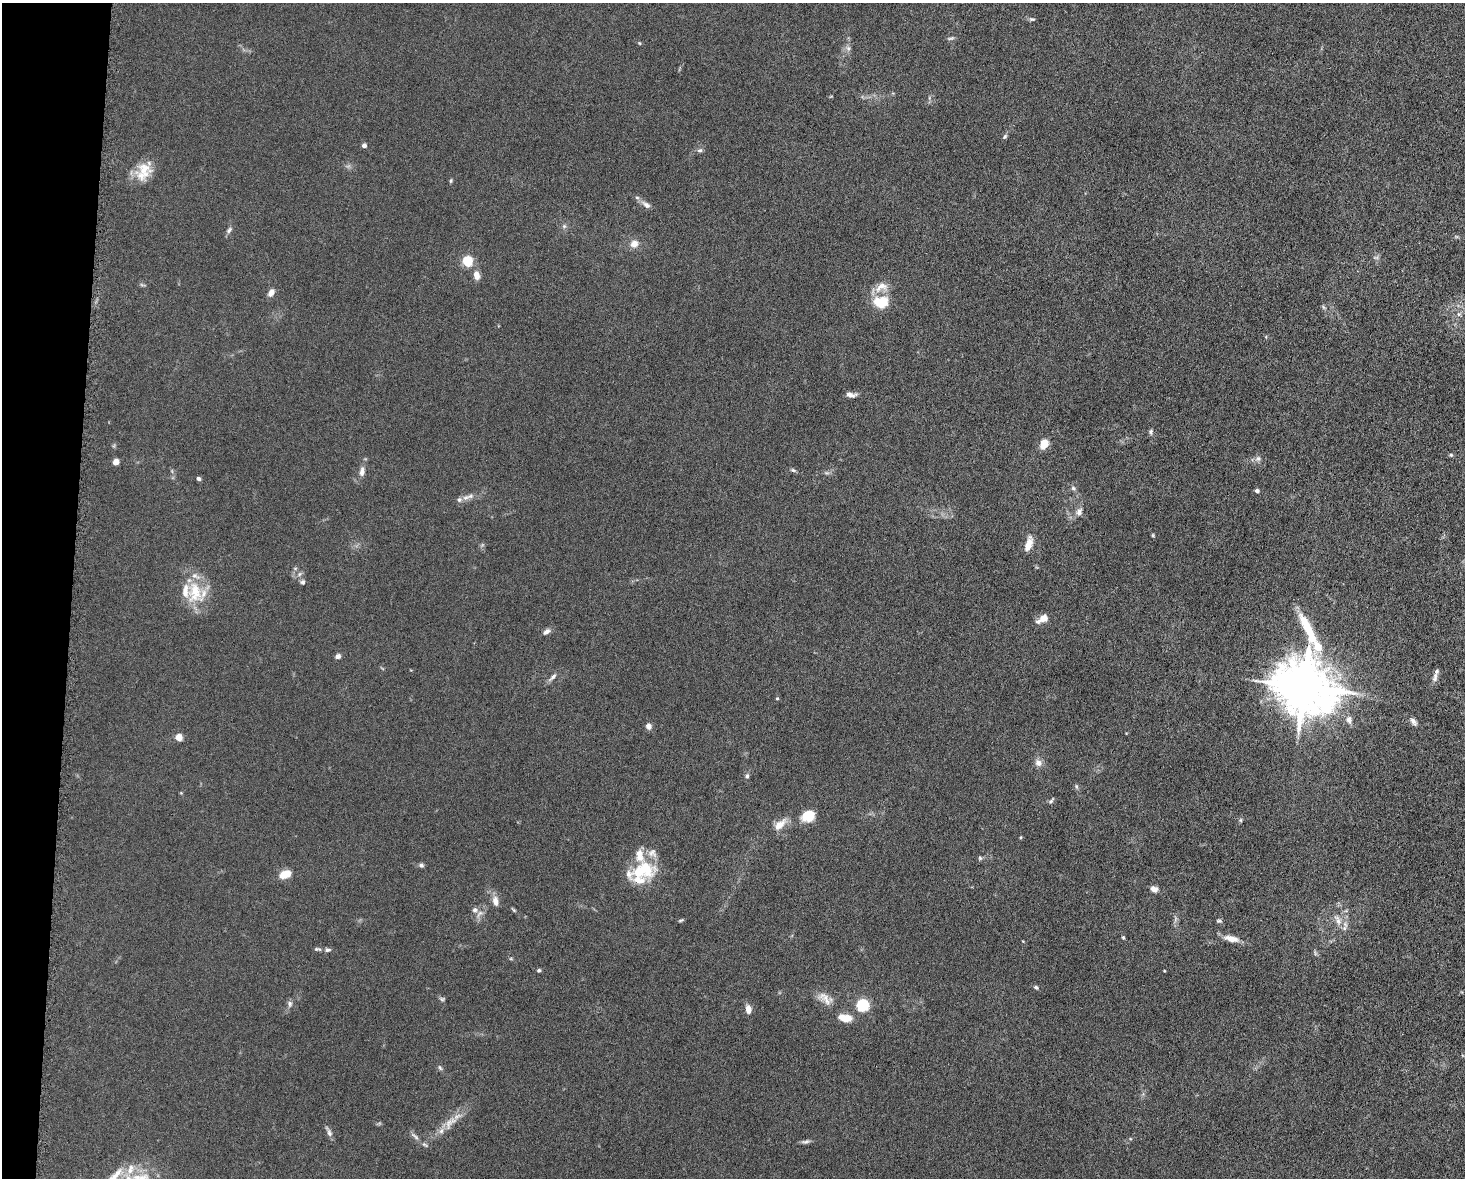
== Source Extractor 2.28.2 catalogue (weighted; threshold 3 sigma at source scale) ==
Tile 7 of 3 x 4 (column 1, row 3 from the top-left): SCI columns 231-1693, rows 1184-2359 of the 4746 x 4719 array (HDU 1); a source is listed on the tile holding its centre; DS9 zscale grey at full resolution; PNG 1467 x 1180 px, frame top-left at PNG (2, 3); no overlay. Shown black and unused: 5% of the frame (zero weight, under 5 of 10 exposures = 2% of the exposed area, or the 3 px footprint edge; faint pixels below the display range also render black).
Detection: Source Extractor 2.28.2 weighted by HDU 2 'WHT'; one run over the whole footprint, this tile lists its part. Background 0.0231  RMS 0.0021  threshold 0.00861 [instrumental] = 3 sigma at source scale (4.09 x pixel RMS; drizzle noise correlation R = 1.36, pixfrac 0.8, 0.05/0.05 arcsec/px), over >= 5 px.
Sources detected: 104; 2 too faint to see at this stretch — not listed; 15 inside a brighter listed object's ellipse — not listed separately; the other 87 listed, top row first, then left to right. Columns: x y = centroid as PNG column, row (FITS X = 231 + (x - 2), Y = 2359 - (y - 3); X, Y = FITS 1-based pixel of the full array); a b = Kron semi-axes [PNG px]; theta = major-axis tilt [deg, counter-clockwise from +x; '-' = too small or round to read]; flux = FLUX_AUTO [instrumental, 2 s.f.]
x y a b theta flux
1032 19 8 5 -6 0.38
951 38 10 4 12 0.39
639 43 5 4 - 0.19
848 48 8 6 -88 0.65
1005 136 7 5 56 0.35
364 145 4 4 - 1
700 150 7 5 14 0.47
144 170 21 20 - 4.4
451 181 5 4 - 0.25
646 205 14 7 -36 0.99
564 226 6 5 - 0.39
229 230 10 6 55 0.54
634 244 7 7 - 1.8
467 261 5 5 - 15
476 275 11 7 -77 1.4
881 287 21 12 26 2.4
271 292 8 5 55 1.3
881 302 18 14 2 4.9
1323 307 7 4 -54 0.31
1459 314 7 4 -89 0.43
851 395 12 5 -6 0.92
1151 432 7 5 -75 0.39
1044 444 9 7 70 2.6
1451 455 5 5 - 0.27
1258 458 8 7 - 0.63
116 462 5 4 - 2.5
793 470 7 4 -20 0.35
362 472 11 6 82 1.1
827 473 7 4 -17 0.36
198 479 5 4 - 0.41
1073 488 7 5 -3 0.41
1257 491 5 4 - 0.62
466 498 12 7 26 1
1079 512 11 8 66 0.95
1153 535 5 4 - 0.21
1028 544 17 7 72 2.2
299 574 7 4 87 0.4
303 582 6 6 - 0.47
195 592 32 21 -83 7.1
1043 619 14 7 30 1.9
546 632 9 6 33 0.78
338 656 6 5 - 0.68
552 677 15 5 44 0.76
1435 677 14 7 78 0.92
1304 687 20 16 -83 1200
777 698 4 4 - 0.21
1349 720 11 8 -78 1
1413 721 12 6 -47 0.79
648 726 7 6 - 0.82
179 737 8 7 - 1.4
1038 763 10 8 -55 1.1
747 776 7 5 76 0.43
1076 786 7 4 -60 0.32
1051 801 9 4 44 0.38
808 816 14 12 23 3.7
1241 820 6 4 -90 0.27
780 824 17 8 41 2.2
980 858 6 5 - 0.32
421 865 6 6 - 0.44
646 866 37 21 -46 7.1
285 874 10 6 22 4.2
1154 889 8 6 -22 1.1
495 901 13 8 -78 1.4
514 910 7 4 -37 0.26
479 914 15 7 52 1.1
1175 919 7 4 71 0.4
681 920 7 3 21 0.26
1338 920 17 8 -64 1.7
1219 921 7 4 -8 0.33
1123 937 5 4 - 0.22
1231 939 19 7 -12 2
317 949 10 4 -8 0.38
327 950 9 6 -1 0.49
539 970 5 4 - 0.3
1036 987 6 5 - 0.34
825 998 25 11 -38 2.2
442 999 8 5 -2 0.33
290 1004 9 7 -80 0.62
862 1005 8 8 - 11
748 1009 10 7 -83 1.3
845 1018 15 8 -8 2.9
440 1068 8 5 -62 0.37
450 1122 25 11 47 2.8
329 1132 16 5 -65 0.78
415 1136 16 4 -40 0.66
806 1141 12 5 10 0.56
141 1178 31 20 4 6.9
Isophote crosses this tile's border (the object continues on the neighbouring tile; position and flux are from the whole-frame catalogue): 1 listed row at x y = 141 1178